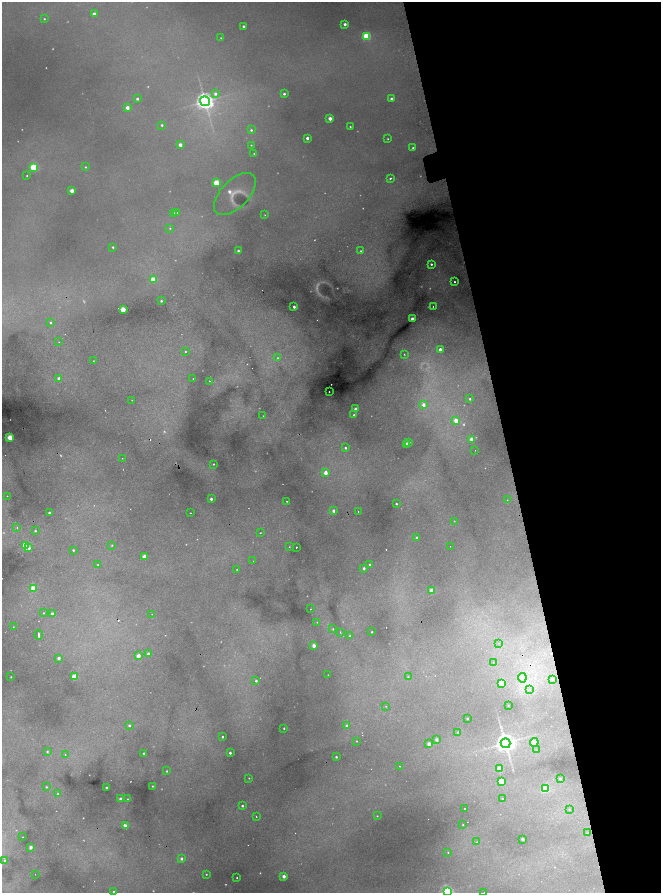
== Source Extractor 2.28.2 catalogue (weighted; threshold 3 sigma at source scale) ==
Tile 12 of 4 x 4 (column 4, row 3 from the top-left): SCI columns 4171-5487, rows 1781-3561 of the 5831 x 7122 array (HDU 1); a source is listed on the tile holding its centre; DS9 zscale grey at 2 x 2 block average (1 PNG px = mean of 2 x 2 image px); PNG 663 x 895 px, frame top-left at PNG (2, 2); each listed source drawn as its Kron ellipse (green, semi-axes under 4 px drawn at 4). Shown black and unused: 24% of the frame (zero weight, under 2 of 4 exposures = <1% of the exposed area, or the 3 px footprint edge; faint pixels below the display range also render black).
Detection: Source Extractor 2.28.2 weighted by HDU 2 'WHT'; one run over the whole footprint, this tile lists its part. Background 0.541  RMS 0.021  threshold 0.093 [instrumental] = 3 sigma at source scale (4.5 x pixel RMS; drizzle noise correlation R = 1.50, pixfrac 1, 0.05/0.05 arcsec/px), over >= 5 px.
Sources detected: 223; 27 too faint to see at this stretch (2 x 2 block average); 14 cosmic-ray / hot-pixel residue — neither listed nor drawn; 1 inside a brighter listed object's ellipse — not listed separately; the other 181 listed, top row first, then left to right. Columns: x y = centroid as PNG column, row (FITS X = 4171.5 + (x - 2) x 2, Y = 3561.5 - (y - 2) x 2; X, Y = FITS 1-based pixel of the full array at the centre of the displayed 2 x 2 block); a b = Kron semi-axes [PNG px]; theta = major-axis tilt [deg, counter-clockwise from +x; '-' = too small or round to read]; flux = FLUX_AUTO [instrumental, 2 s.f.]
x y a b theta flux
94 14 2 2 - 30
44 19 2 2 - 3.8
345 24 2 2 - 13
243 26 2 2 - 8.8
367 36 3 3 - 240
221 38 3 2 - 3.8
215 94 3 3 - 14
284 94 3 2 - 8.3
137 99 2 2 - 11
392 99 2 2 - 18
205 101 5 4 - 2400
127 108 2 2 - 36
330 118 3 2 - 30
162 125 3 2 - 7.4
350 127 2 2 - 3.5
251 130 3 3 - 6.5
307 138 2 2 - 15
388 139 2 2 - 3.5
180 145 2 2 - 28
251 145 2 2 - 2.5
413 148 2 2 - 6
254 153 2 2 - 2.6
34 167 3 3 - 290
86 167 2 2 - 4
27 176 2 2 - 3.6
390 178 3 2 - 4.9
217 183 3 3 - 150
72 191 2 2 - 51
235 194 26 13 45 46
174 213 3 3 - 7
177 213 3 3 - 4.1
265 215 3 2 - 2.6
170 228 3 3 - 4.4
113 247 2 2 - 5.7
238 251 2 2 - 10
361 251 3 2 - 5.7
431 264 3 3 - 7.4
153 279 3 3 - 110
455 282 2 2 - 5.1
161 301 2 2 - 6.5
294 307 2 2 - 14
433 307 2 2 - 2.9
123 310 3 2 - 130
412 319 2 2 - 31
50 322 3 2 - 4.2
59 342 2 2 - 1.6
440 349 3 2 - 25
185 351 2 2 - 5.7
404 354 3 2 - 3.5
278 358 2 2 - 4.5
93 361 2 2 - 2
59 378 3 3 - 21
193 379 2 2 - 2.6
209 381 2 2 - 5.5
329 392 2 2 - 2.3
470 399 2 2 - 6.1
132 400 2 2 - 2.2
424 405 4 3 - 28
356 409 2 2 - 22
354 415 2 2 - 11
263 416 2 2 - 2.1
456 421 3 3 - 48
10 437 3 2 - 110
472 439 3 2 - 62
409 442 2 2 - 17
406 444 2 2 - 23
345 448 3 2 - 7.3
475 450 2 2 - 1.6
122 458 2 2 - 1.8
214 464 2 2 - 4
326 473 3 2 - 40
7 496 2 2 - 2.3
211 499 2 2 - 14
507 500 2 2 - 2.2
287 501 2 2 - 2.6
396 504 2 2 - 4.5
333 511 3 2 - 16
358 512 2 2 - 2.4
49 513 2 2 - 8.9
191 513 2 2 - 3.2
454 521 2 2 - 2.1
17 528 2 2 - 3.5
35 531 3 2 - 5.8
260 533 2 2 - 3.3
417 538 2 2 - 10
112 545 2 2 - 3.4
25 546 3 3 - 240
450 546 2 2 - 1.4
289 547 2 2 - 2.6
296 547 2 2 - 8.7
29 548 3 3 - 15
73 550 2 2 - 6.3
145 557 2 2 - 70
253 561 2 2 - 2.1
98 565 2 2 - 3
370 565 2 2 - 5
364 568 3 2 - 11
237 569 2 2 - 2.4
33 588 3 3 - 100
432 590 2 2 - 57
310 609 2 2 - 3
44 613 2 2 - 2.9
52 614 2 2 - 17
152 614 2 2 - 2.7
317 622 2 2 - 2.2
13 627 2 2 - 2.2
333 629 3 2 - 3.6
340 632 2 2 - 5
372 632 2 2 - 4.3
39 635 4 2 - 12
350 636 2 2 - 5.5
499 643 2 2 - 2.8
314 646 2 2 - 32
148 654 3 2 - 17
139 656 3 2 - 43
59 658 2 2 - 21
493 662 2 2 - 2.3
328 675 2 2 - 1.9
11 677 2 2 - 2.9
75 677 3 3 - 150
408 677 3 2 - 3.6
522 678 4 4 - 22
553 679 3 3 - 11
256 681 2 2 - 8.4
501 683 3 3 - 110
529 689 3 2 - 4.1
508 705 2 2 - 2.8
386 706 2 2 - 2
467 719 2 2 - 4.1
129 725 2 2 - 6.5
347 726 3 2 - 16
284 728 2 2 - 4.9
458 732 3 2 - 4.5
222 737 2 2 - 6.2
437 740 2 2 - 16
357 741 2 2 - 2.7
534 742 4 3 - 69
505 743 5 4 - 3700
429 744 2 2 - 34
536 750 2 2 - 2.3
47 752 3 2 - 5.1
144 753 2 2 - 6
230 753 2 2 - 10
65 754 2 2 - 4.2
336 757 2 2 - 6
399 766 2 2 - 2.5
500 769 3 3 - 100
167 771 2 2 - 4.4
249 778 2 2 - 3.2
560 779 3 3 - 5.5
501 781 3 3 - 130
152 786 2 2 - 3.8
46 787 2 2 - 4.4
107 788 2 2 - 9.5
546 789 3 3 - 220
58 794 2 2 - 3.2
121 799 2 2 - 39
128 799 2 2 - 3.6
502 799 2 2 - 4.1
242 806 2 2 - 6.9
465 808 2 2 - 6.8
569 809 2 2 - 2.6
377 816 2 2 - 2.8
256 817 2 2 - 4.1
463 825 2 2 - 3
126 826 3 2 - 63
588 833 3 3 - 4.3
23 837 2 2 - 2
523 839 2 2 - 20
477 842 2 2 - 3.2
31 847 2 2 - 25
448 852 3 2 - 3.2
182 859 2 2 - 14
5 860 3 3 - 6.9
35 874 2 2 - 1.4
206 874 2 2 - 2.8
284 876 2 2 - 29
237 878 2 2 - 3.5
114 892 2 2 - 12
447 892 3 3 - 900
484 892 2 2 - 1.5
Isophote crosses this tile's border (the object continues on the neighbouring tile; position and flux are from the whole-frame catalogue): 3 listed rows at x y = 114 892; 447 892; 484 892